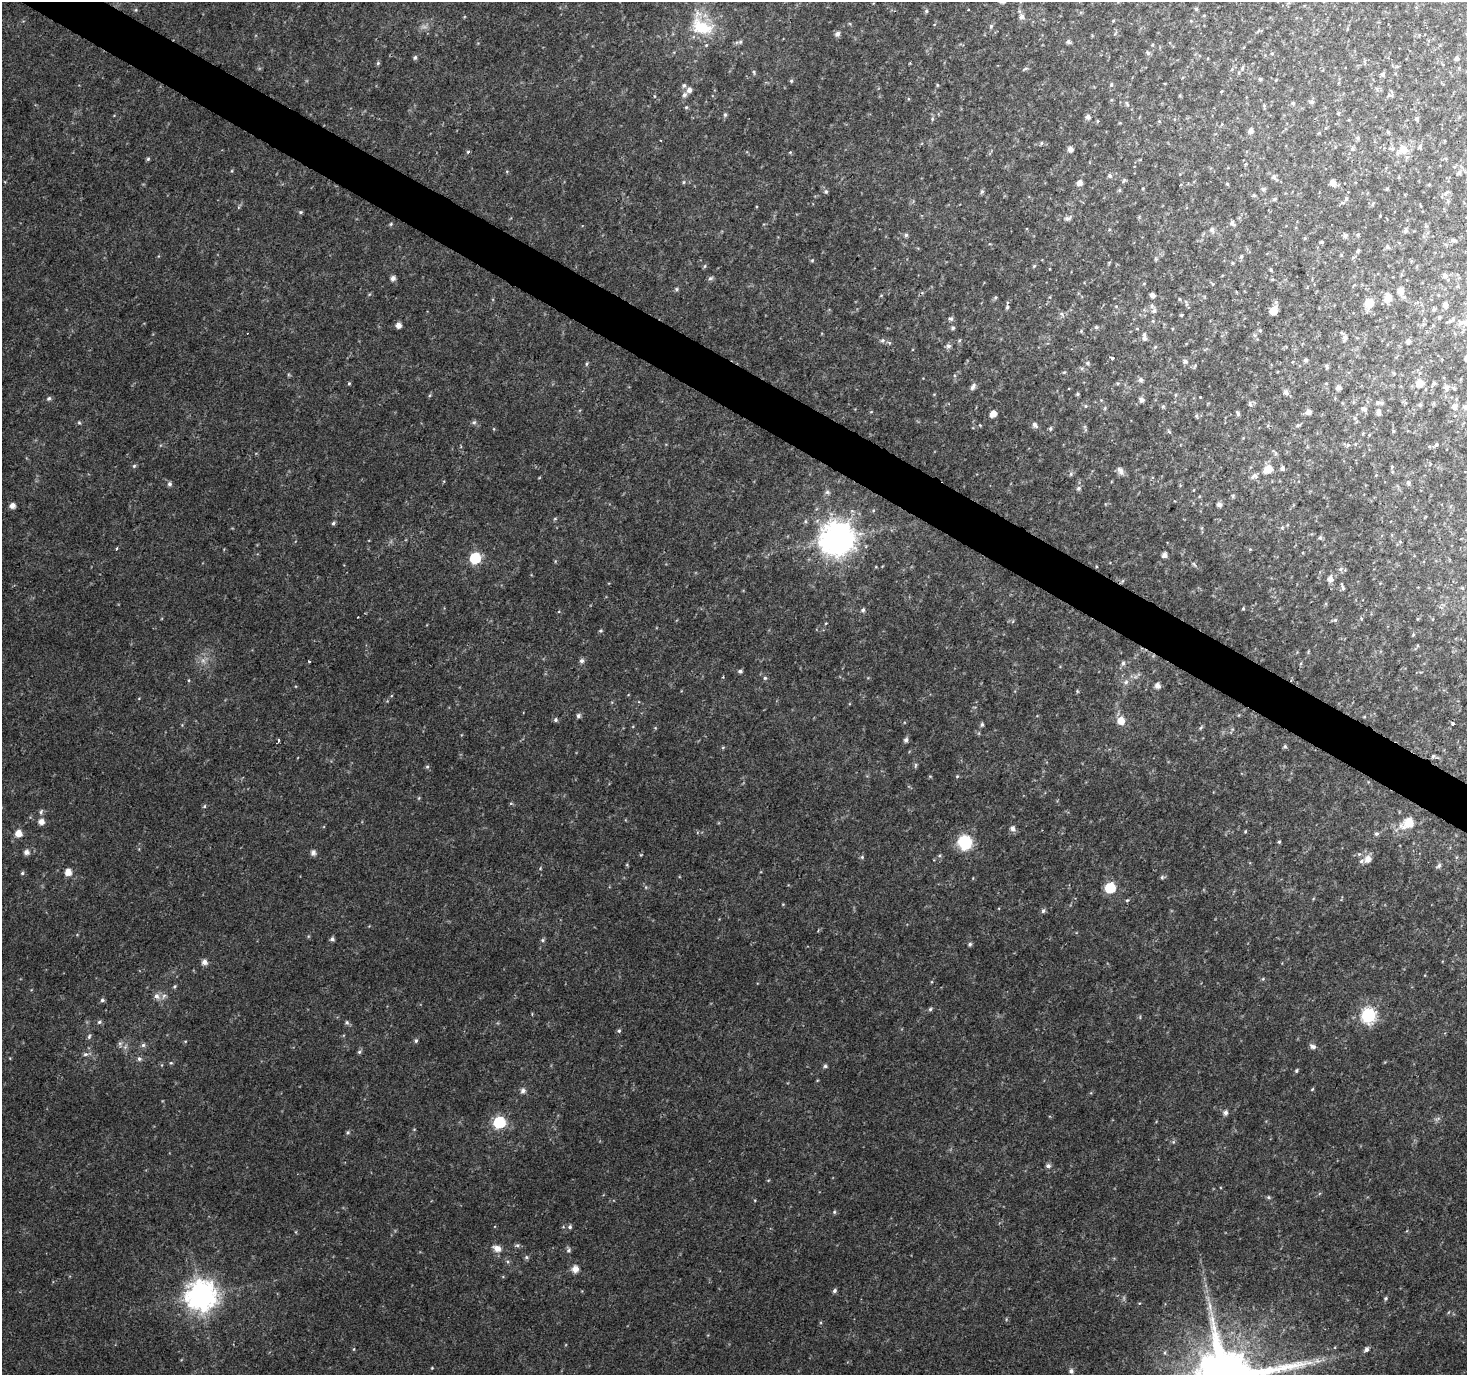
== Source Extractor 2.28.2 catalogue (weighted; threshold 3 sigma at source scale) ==
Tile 11 of 4 x 4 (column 3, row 3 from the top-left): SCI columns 2931-4395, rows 1564-2936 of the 5865 x 5939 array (HDU 1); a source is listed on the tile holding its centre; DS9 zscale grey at full resolution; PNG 1469 x 1377 px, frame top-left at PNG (2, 2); no overlay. Shown black and unused: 3% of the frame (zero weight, under 2 of 3 exposures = <1% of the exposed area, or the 3 px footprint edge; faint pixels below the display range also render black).
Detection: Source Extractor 2.28.2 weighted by HDU 2 'WHT'; one run over the whole footprint, this tile lists its part. Background 0.0253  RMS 0.0055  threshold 0.0249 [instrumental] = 3 sigma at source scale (4.5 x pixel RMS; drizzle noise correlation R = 1.50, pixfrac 1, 0.0396/0.0396 arcsec/px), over >= 5 px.
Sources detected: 335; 3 too faint to see at this stretch — not listed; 7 inside a brighter listed object's ellipse — not listed separately; the other 325 listed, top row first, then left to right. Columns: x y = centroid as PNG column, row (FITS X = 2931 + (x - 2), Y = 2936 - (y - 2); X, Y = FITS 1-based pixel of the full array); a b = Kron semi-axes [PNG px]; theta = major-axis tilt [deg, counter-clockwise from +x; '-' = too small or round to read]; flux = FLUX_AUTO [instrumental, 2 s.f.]
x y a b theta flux
1196 9 5 4 - 0.88
136 10 6 4 89 0.67
968 10 3 2 - 0.33
926 11 5 4 - 0.84
1204 15 5 3 - 0.47
1022 16 8 7 - 2.6
1113 21 4 4 - 0.54
1191 21 5 3 - 0.52
701 26 27 18 -49 30
991 26 6 5 - 0.96
837 34 6 5 - 2.3
740 42 7 6 - 1.4
1068 42 6 5 - 1.5
1148 53 6 5 - 1.1
1272 53 4 4 - 0.62
415 57 5 5 - 1.1
1208 58 4 3 - 0.43
1456 58 4 4 - 1.7
378 63 6 5 - 0.82
1242 68 6 5 - 1
1025 69 9 4 24 0.9
754 72 6 4 -81 0.87
1382 74 6 5 - 1.3
1260 79 4 4 - 1.1
1276 80 5 3 - 0.43
791 81 5 5 - 0.86
684 85 6 6 - 1.4
937 85 5 4 - 0.61
1111 85 6 5 - 1.1
689 90 6 6 - 2.9
1222 91 5 3 - 0.47
684 95 7 6 - 2.1
1389 95 7 5 0 1.1
1312 102 7 5 0 1.2
1293 103 5 5 - 1
1127 104 8 4 -55 1.1
1264 106 6 4 -89 0.76
686 107 5 4 - 0.8
1338 113 5 4 - 0.66
725 115 6 5 - 1.1
1088 117 6 5 - 2.2
932 119 5 4 - 0.81
1416 119 5 4 - 1.1
1097 121 5 3 - 0.61
1159 121 5 3 - 0.51
1222 124 5 3 - 0.51
1251 131 6 5 - 2.2
1388 132 4 3 - 0.86
1358 138 6 5 - 1.1
1041 143 5 4 - 0.86
1420 146 8 4 65 0.91
1070 149 5 5 - 2.9
1352 149 7 6 - 1.2
1403 149 14 13 - 7
468 152 5 4 - 0.78
790 152 5 4 - 0.61
148 159 5 5 - 0.85
1445 159 6 4 -20 0.81
1246 164 4 4 - 0.79
232 171 5 3 - 0.52
1459 173 7 6 - 1.8
1110 176 5 5 - 1.5
1274 177 6 6 - 1.8
1124 180 8 4 55 0.84
684 182 6 4 89 0.69
1080 183 5 5 - 3.6
1332 183 7 6 - 3.3
1227 184 4 3 - 0.74
1429 184 4 4 - 0.49
1263 189 6 5 - 1.2
1387 189 5 4 - 0.59
1119 190 5 5 - 0.71
826 191 6 6 - 1.2
982 191 6 5 - 1.1
1346 198 6 5 - 1.1
1274 199 6 4 17 1
1448 201 6 5 - 0.94
301 212 6 4 26 0.88
1380 216 3 2 - 0.41
1068 218 10 5 25 1.9
1232 223 7 6 - 1.7
391 224 5 4 - 0.71
1212 230 6 6 - 2
1406 231 6 4 67 1.5
906 235 5 5 - 1.3
1345 235 5 5 - 1.7
1305 238 5 3 - 0.55
1453 240 7 5 -11 1.3
1322 242 3 3 - 0.9
1387 247 5 5 - 1.2
1358 251 5 4 - 0.86
1341 255 4 4 - 0.64
1241 257 6 5 - 1
1156 259 5 5 - 0.79
812 260 5 4 - 0.68
1233 263 4 4 - 0.59
705 266 5 5 - 0.8
1034 266 5 4 - 0.77
1050 269 4 2 - 0.37
1271 270 5 4 - 0.7
1445 275 8 6 -45 1.7
393 278 5 5 - 2.4
710 278 8 5 27 1.1
1213 284 6 3 -70 0.6
1457 286 6 4 1 0.72
676 289 5 5 - 0.87
1400 291 7 7 - 4.8
881 295 5 3 - 0.51
1152 295 5 4 - 2.5
995 297 5 4 - 0.79
1388 298 10 8 83 5.8
1179 299 5 3 - 0.52
1276 302 6 5 - 1.3
1369 303 9 7 75 11
1186 304 6 4 65 0.9
1445 305 8 6 -79 2.4
1007 307 4 4 - 0.93
1434 309 6 5 - 0.91
1154 311 7 6 - 1.7
1273 311 7 5 59 7.4
1062 314 9 5 -44 1.5
1181 315 3 3 - 0.64
1439 317 6 5 - 0.78
951 319 6 5 - 1.2
1153 321 5 4 - 0.7
1462 322 16 7 0 5.3
398 325 5 5 - 3.4
1433 325 4 4 - 0.55
1096 327 6 5 - 0.96
953 328 5 5 - 1.1
1137 329 5 3 - 0.45
1081 331 5 5 - 0.69
1260 331 6 4 -69 0.83
247 333 3 2 - 0.68
1255 335 6 6 - 1.1
1144 338 8 6 90 1.4
1345 338 10 5 73 1.8
882 340 6 6 - 1.5
1408 341 6 5 - 1.9
948 346 6 6 - 1.8
1155 347 5 4 - 0.65
1112 358 3 3 - 3.7
1305 360 4 4 - 1.3
1185 361 6 6 - 1.5
1087 363 6 5 - 1.1
587 364 6 3 82 0.79
1326 366 7 4 -57 0.89
1141 380 6 6 - 2
349 383 4 4 - 0.64
1118 383 5 3 - 0.68
1419 383 9 7 -5 6.3
1434 383 6 4 51 1.2
973 387 8 5 59 2.2
1338 387 5 5 - 2.6
1446 387 7 6 - 2
1454 388 5 4 - 0.83
1286 392 6 6 - 2.3
1077 394 4 4 - 0.75
430 395 6 3 70 0.71
1175 395 5 4 - 0.71
49 398 6 5 - 1.3
1142 400 6 5 - 2.3
1382 403 8 6 -14 1.5
1250 404 9 5 -75 1.7
1420 405 5 5 - 1.1
1086 406 5 3 - 0.54
1163 406 6 5 - 0.9
1454 406 7 7 - 2.6
1466 407 10 7 14 2.7
1105 408 6 3 72 0.69
1364 409 7 5 -30 2.3
1308 412 7 6 - 2.5
1379 412 11 6 -81 3.1
1238 413 6 4 -65 1.4
993 414 6 5 - 5.1
1196 416 6 4 -90 0.87
1355 418 5 5 - 0.94
79 422 5 5 - 0.78
474 422 6 6 - 1.3
980 425 4 3 - 0.5
1035 425 7 6 - 2.2
1298 425 6 5 - 1.1
1050 428 5 4 - 1
1393 431 5 4 - 0.79
1169 432 6 4 -19 0.75
1348 445 6 6 - 1.1
1436 445 5 4 - 0.8
1275 452 12 4 -50 1.2
134 466 5 5 - 0.94
1392 467 5 4 - 0.75
1269 468 8 7 - 5.8
1282 468 5 5 - 1.7
1120 471 11 7 -58 2.8
1071 474 6 6 - 1.2
1254 476 11 6 34 2.5
1408 482 7 5 -74 1.1
170 484 6 5 - 1.6
1078 488 6 6 - 1.6
827 492 7 5 -15 1.4
1233 496 6 4 -90 0.78
1219 504 5 4 - 2.3
12 505 5 5 - 3.4
555 518 6 3 20 0.64
333 523 5 4 - 1.1
1202 528 6 4 -72 0.74
1320 538 6 5 - 1.2
836 539 10 10 - 1200
117 548 3 3 - 0.86
1250 549 4 3 - 0.5
1164 555 5 4 - 2.9
475 558 6 6 - 45
1194 564 9 4 -54 1.1
1096 566 4 3 - 0.44
1341 569 7 5 21 1.4
1330 579 7 6 - 3.7
1122 581 6 4 70 0.75
1343 587 11 4 -70 1.2
1243 608 4 4 - 0.61
863 610 6 5 - 1.2
1361 619 6 3 90 0.68
1335 620 6 5 - 1
826 623 4 3 - 0.47
601 631 5 4 - 0.83
1413 634 5 4 - 0.69
1308 652 6 3 73 0.6
309 661 3 3 - 1.5
582 661 6 6 - 1.6
1123 663 7 5 80 1.4
740 671 6 5 - 1.3
765 678 5 5 - 0.97
189 680 4 3 - 0.45
1126 682 8 7 - 2
1157 685 5 5 - 3.1
1077 691 5 3 - 0.57
139 698 5 3 - 0.44
578 716 6 5 - 1.4
1364 717 5 3 - 0.52
556 720 5 5 - 1.2
1121 721 8 7 - 7
982 724 5 5 - 1.1
1453 724 3 3 - 3.5
1201 727 7 4 62 0.81
278 740 4 3 - 1.1
906 740 6 5 - 1.7
1285 746 5 5 - 0.95
1433 756 5 4 - 0.96
915 765 8 4 82 0.95
427 767 5 5 - 0.92
957 776 5 4 - 0.65
419 798 6 3 71 0.64
204 806 5 4 - 0.78
41 812 8 6 72 1.4
41 822 6 5 - 4
1408 823 21 14 30 11
1013 828 7 6 - 2.5
1245 831 4 3 - 0.56
18 833 6 6 - 6.1
1376 834 6 5 - 1.2
965 842 9 9 - 39
1279 842 4 4 - 0.75
26 852 6 6 - 2.6
313 853 6 5 - 2.3
1359 854 5 5 - 0.83
862 857 5 5 - 0.94
1368 859 8 7 - 4.8
627 865 5 3 - 0.58
1439 866 6 5 - 1.3
540 868 4 3 - 0.48
68 872 6 5 - 5.5
22 873 5 5 - 0.82
1162 877 6 5 - 1
646 887 6 4 -90 0.79
1110 888 6 6 - 38
1127 900 5 4 - 0.71
783 904 4 4 - 0.46
1043 911 6 5 - 1.4
332 939 5 5 - 1.4
542 940 6 5 - 1
970 944 5 4 - 1.1
204 962 6 6 - 2.7
1263 979 5 4 - 0.69
174 986 5 5 - 0.82
156 996 9 7 -28 2.8
102 1000 5 5 - 1.2
930 1009 6 5 - 1
1368 1015 7 7 - 110
99 1022 6 5 - 1.2
347 1023 6 6 - 1.2
619 1031 5 4 - 0.95
89 1036 7 5 64 1.1
416 1040 6 5 - 1.1
185 1041 4 3 - 0.45
143 1045 6 6 - 1.3
1313 1046 9 6 -17 1.9
125 1047 6 5 - 1.3
359 1052 7 5 45 1.1
85 1054 8 6 -10 1.6
139 1059 6 6 - 1.4
171 1063 5 4 - 0.75
825 1066 5 5 - 1.1
1296 1070 5 4 - 0.82
1312 1089 5 4 - 0.6
523 1091 6 6 - 2.2
1225 1113 6 5 - 2.1
1437 1119 10 3 29 1
499 1122 6 6 - 63
347 1132 6 5 - 0.92
1173 1142 6 4 72 0.76
1048 1166 6 5 - 1.8
1268 1197 6 5 - 0.87
834 1212 5 4 - 0.82
570 1227 5 5 - 1.2
517 1245 7 5 19 1.1
497 1248 11 7 -29 4.4
569 1250 7 6 - 1.3
526 1257 6 5 - 0.99
575 1269 8 7 - 4.1
834 1291 6 5 - 1.3
201 1296 10 10 - 800
1386 1298 5 4 - 0.99
354 1349 5 3 - 0.48
1366 1349 6 5 - 1.8
1317 1361 8 7 - 2.2
432 1368 4 4 - 0.48
1071 1371 6 5 - 1.7
Isophote crosses this tile's border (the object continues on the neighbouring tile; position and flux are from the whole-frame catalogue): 1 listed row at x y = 1466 407
Unlisted compact peaks at least as high as the median listed source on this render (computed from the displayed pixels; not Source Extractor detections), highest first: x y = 1210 1306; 930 776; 723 747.